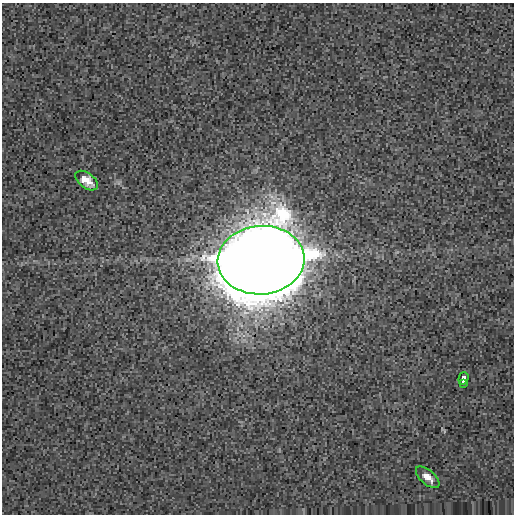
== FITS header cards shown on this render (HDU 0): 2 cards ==
NAXIS1  =                  512
NAXIS2  =                  512

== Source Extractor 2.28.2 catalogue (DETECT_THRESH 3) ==
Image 512 x 512 px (HDU 0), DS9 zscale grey, 1 PNG px = 1 image px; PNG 516 x 516 px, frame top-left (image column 1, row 512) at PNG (2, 3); each listed source drawn as its Kron ellipse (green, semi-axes under 4 px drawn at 4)
Background 0.00122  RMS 0.0088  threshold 0.0263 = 3 sigma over >= 5 px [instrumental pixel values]
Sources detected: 5; all 5 listed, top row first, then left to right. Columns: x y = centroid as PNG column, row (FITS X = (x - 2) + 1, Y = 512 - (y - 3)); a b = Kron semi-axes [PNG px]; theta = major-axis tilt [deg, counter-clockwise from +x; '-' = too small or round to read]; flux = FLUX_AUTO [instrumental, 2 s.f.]
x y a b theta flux
87 181 13 7 -37 6.6
261 260 43 34 4 11000
463 378 6 5 - 2.8
464 383 3 3 - 0.9
428 477 14 7 -41 5.4